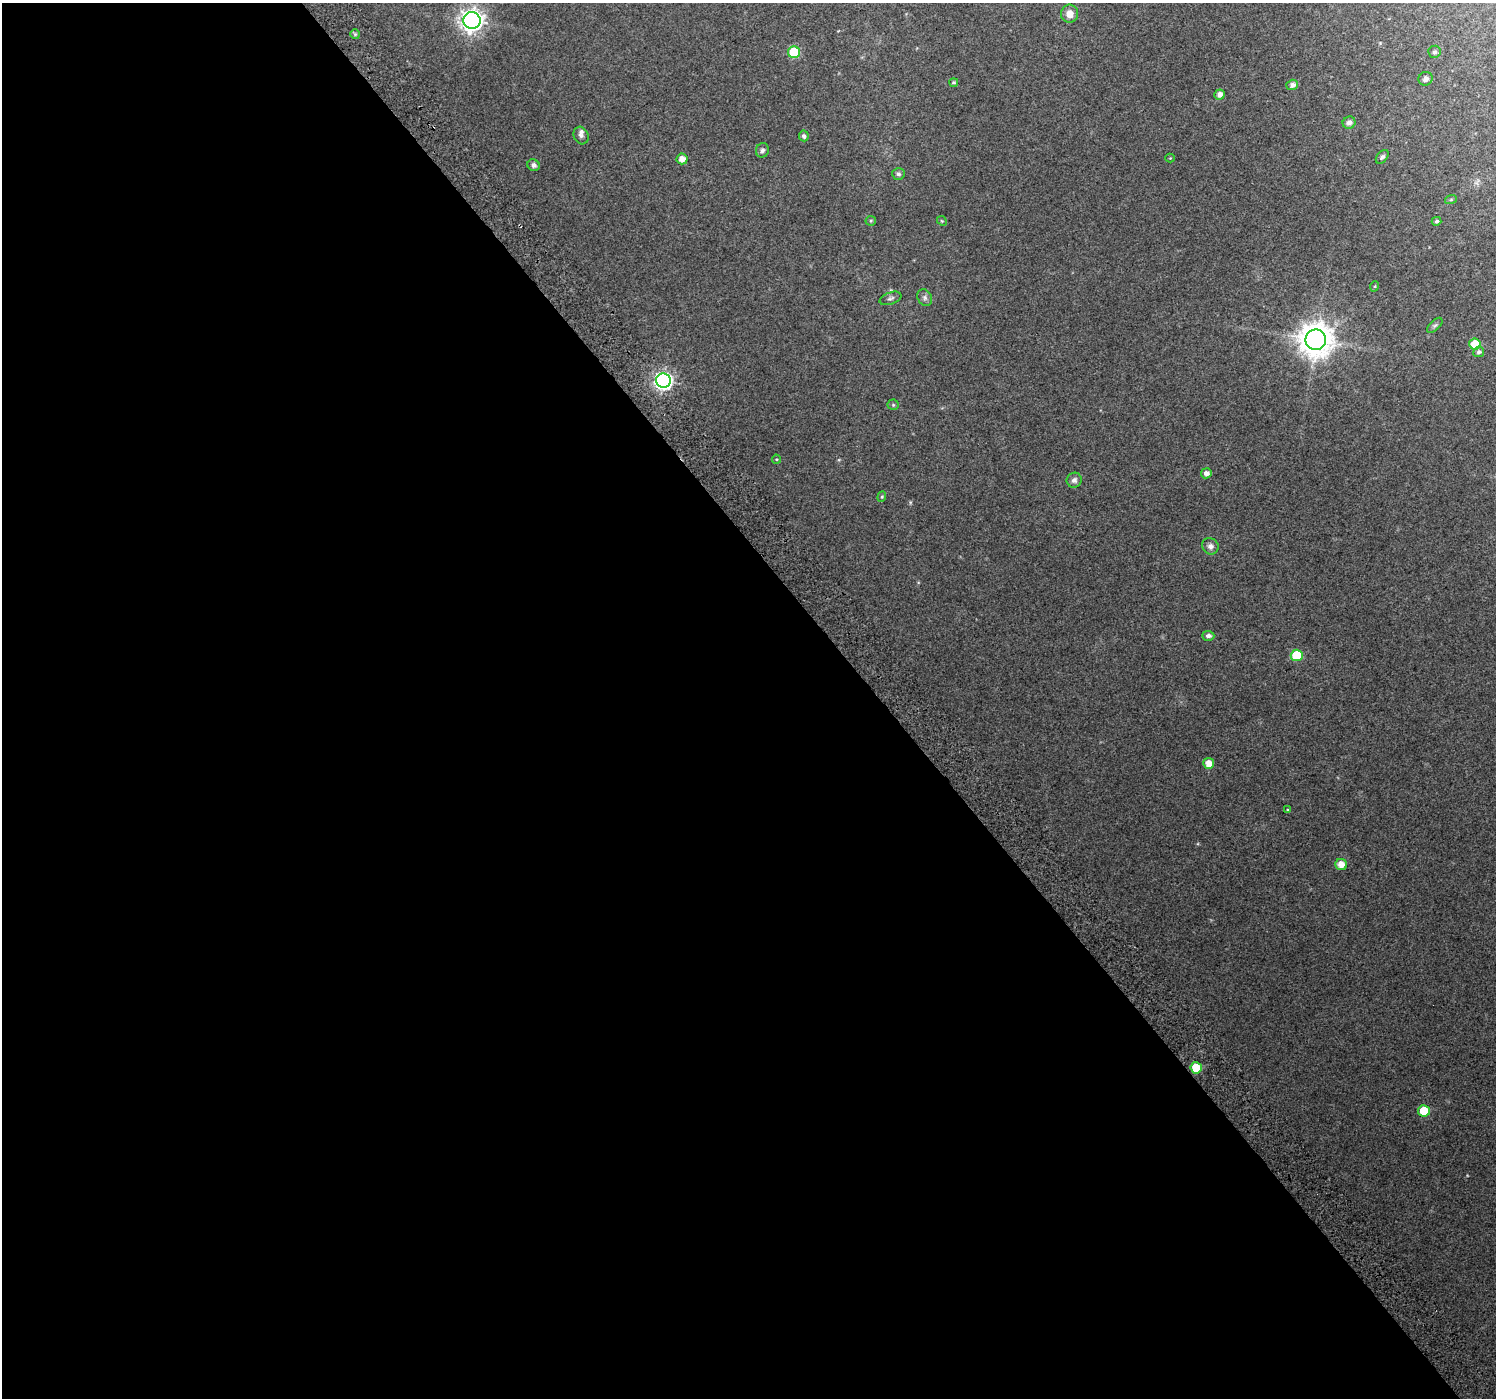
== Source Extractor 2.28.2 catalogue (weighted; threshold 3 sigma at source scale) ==
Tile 9 of 4 x 4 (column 1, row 3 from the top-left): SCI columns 39-1532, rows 1620-3015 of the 6047 x 5969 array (HDU 1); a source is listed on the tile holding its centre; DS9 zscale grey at full resolution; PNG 1498 x 1400 px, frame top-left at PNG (2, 3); each listed source drawn as its Kron ellipse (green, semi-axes under 4 px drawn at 4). Shown black and unused: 59% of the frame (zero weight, under 2 of 3 exposures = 2% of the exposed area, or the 3 px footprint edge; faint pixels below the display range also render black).
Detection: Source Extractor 2.28.2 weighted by HDU 2 'WHT'; one run over the whole footprint, this tile lists its part. Background 0.0471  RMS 0.011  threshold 0.0492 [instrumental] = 3 sigma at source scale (4.5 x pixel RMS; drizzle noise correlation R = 1.50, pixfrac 1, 0.0396/0.0396 arcsec/px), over >= 5 px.
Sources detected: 44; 1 inside a brighter listed object's ellipse — not listed separately; the other 43 listed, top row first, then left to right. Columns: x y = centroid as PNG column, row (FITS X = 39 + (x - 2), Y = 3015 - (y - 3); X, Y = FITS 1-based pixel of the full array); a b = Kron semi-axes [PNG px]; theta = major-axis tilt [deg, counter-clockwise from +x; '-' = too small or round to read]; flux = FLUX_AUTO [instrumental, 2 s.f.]
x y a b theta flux
1069 14 9 8 - 10
472 20 8 8 - 740
355 34 5 5 - 1.6
794 52 6 6 - 51
1434 52 6 6 - 2.3
1426 79 7 6 - 4.1
954 82 4 4 - 1.5
1292 85 6 5 - 5.4
1220 94 5 5 - 6.8
1349 123 6 6 - 4.1
581 135 9 7 -64 3.8
804 136 5 5 - 3.2
762 150 7 6 - 3
1382 157 8 5 49 2.6
1170 158 4 4 - 0.99
682 159 5 5 - 7.4
533 165 6 5 - 3.4
898 174 6 6 - 2.4
1451 199 6 4 20 1.2
871 221 5 5 - 1.3
942 221 5 4 - 1
1436 221 5 4 - 2.1
1375 286 5 3 - 1
890 298 11 6 20 3.2
925 298 9 7 -60 3.2
1435 325 9 5 44 2.6
1316 340 10 10 - 2100
1475 344 5 5 - 26
1479 352 5 5 - 2.7
663 381 7 7 - 350
893 405 5 5 - 1.3
776 459 4 4 - 1.1
1206 473 5 5 - 5.2
1074 480 7 7 - 4.3
882 497 5 4 - 1.3
1210 546 8 7 - 4.4
1208 636 6 5 - 3.9
1297 655 6 6 - 49
1209 763 5 5 - 11
1288 810 3 3 - 0.96
1341 864 6 5 - 11
1196 1068 6 5 - 31
1424 1111 6 5 - 35